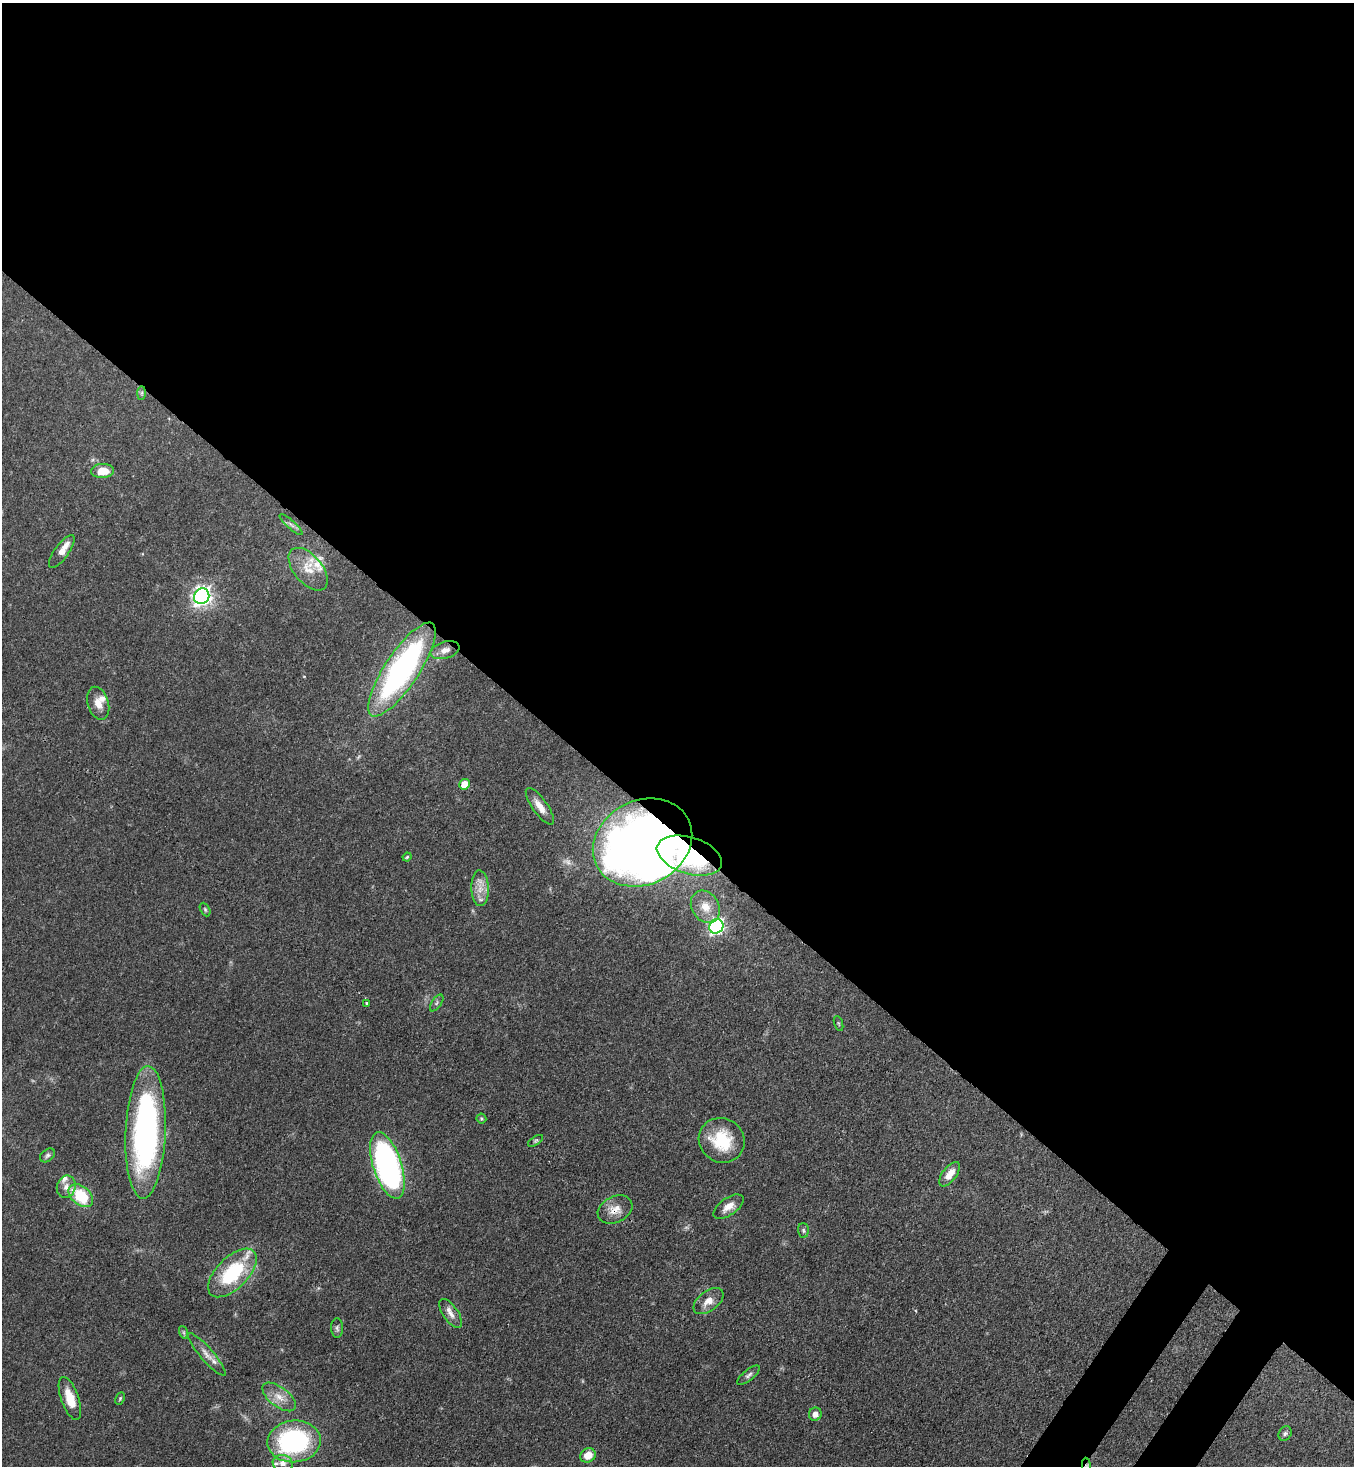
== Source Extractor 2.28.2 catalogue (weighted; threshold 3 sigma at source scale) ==
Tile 3 of 4 x 4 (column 3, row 1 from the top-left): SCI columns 2933-4284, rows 4454-5917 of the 6001 x 5979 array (HDU 1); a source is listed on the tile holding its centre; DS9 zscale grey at full resolution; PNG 1356 x 1468 px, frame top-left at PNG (2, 3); each listed source drawn as its Kron ellipse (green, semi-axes under 4 px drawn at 4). Shown black and unused: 58% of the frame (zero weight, under 3 of 4 exposures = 7% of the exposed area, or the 3 px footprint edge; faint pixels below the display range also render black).
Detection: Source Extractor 2.28.2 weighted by HDU 2 'WHT'; one run over the whole footprint, this tile lists its part. Background 0.0827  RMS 0.0039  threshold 0.0174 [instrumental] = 3 sigma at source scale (4.5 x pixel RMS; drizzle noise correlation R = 1.50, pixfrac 1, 0.05/0.05 arcsec/px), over >= 5 px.
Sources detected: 56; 1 too faint to see at this stretch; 1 inside a brighter object's white glare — neither listed nor drawn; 5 inside a brighter listed object's ellipse — not listed separately; the other 49 listed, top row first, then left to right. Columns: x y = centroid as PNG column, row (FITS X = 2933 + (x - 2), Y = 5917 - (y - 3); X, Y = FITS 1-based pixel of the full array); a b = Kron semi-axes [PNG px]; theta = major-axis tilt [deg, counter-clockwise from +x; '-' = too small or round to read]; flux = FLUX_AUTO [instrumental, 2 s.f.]
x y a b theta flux
142 393 7 4 89 0.7
103 471 11 7 1 6.9
291 525 14 3 -42 1.1
62 551 20 7 54 4
308 569 25 14 -50 7.4
202 596 8 7 - 190
445 650 15 8 17 3
402 670 55 17 57 100
98 703 17 10 -73 4.5
464 784 5 5 - 7.1
540 806 22 7 -55 4.2
642 843 51 42 27 430
689 856 33 18 -17 30
407 857 4 4 - 0.51
480 888 18 8 -87 4.4
705 907 17 13 -58 5.6
205 909 7 4 -64 0.64
716 926 7 6 - 100
367 1003 3 3 - 0.66
437 1003 9 5 55 0.9
838 1023 8 3 -71 0.52
481 1119 5 5 - 0.62
146 1132 66 20 88 120
722 1140 23 22 - 17
535 1141 8 3 33 0.57
47 1155 8 5 39 0.96
387 1165 35 14 -72 120
950 1174 14 7 53 5
66 1187 11 9 72 2.8
81 1196 14 9 -40 18
728 1207 17 8 35 4
615 1210 18 13 27 4.9
803 1230 7 5 -88 0.79
232 1273 30 15 45 28
708 1301 17 9 37 4.2
451 1313 17 7 -55 2.8
337 1328 10 6 -89 1.1
183 1332 6 4 -71 0.7
207 1354 28 6 -49 3.7
748 1375 14 5 38 1.3
279 1397 20 9 -38 4.9
70 1398 22 9 -70 8.4
120 1398 6 4 64 0.52
815 1414 6 6 - 2.3
1285 1433 7 6 - 1
294 1441 27 21 5 58
588 1455 8 6 33 5.2
283 1463 10 8 -10 2.5
1087 1466 9 4 -81 1.1
Overlapping masked pixels (flux is a lower limit): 4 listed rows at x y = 642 843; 689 856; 615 1210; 1087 1466
Isophote crosses this tile's border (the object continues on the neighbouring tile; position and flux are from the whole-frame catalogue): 1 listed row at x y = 1087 1466